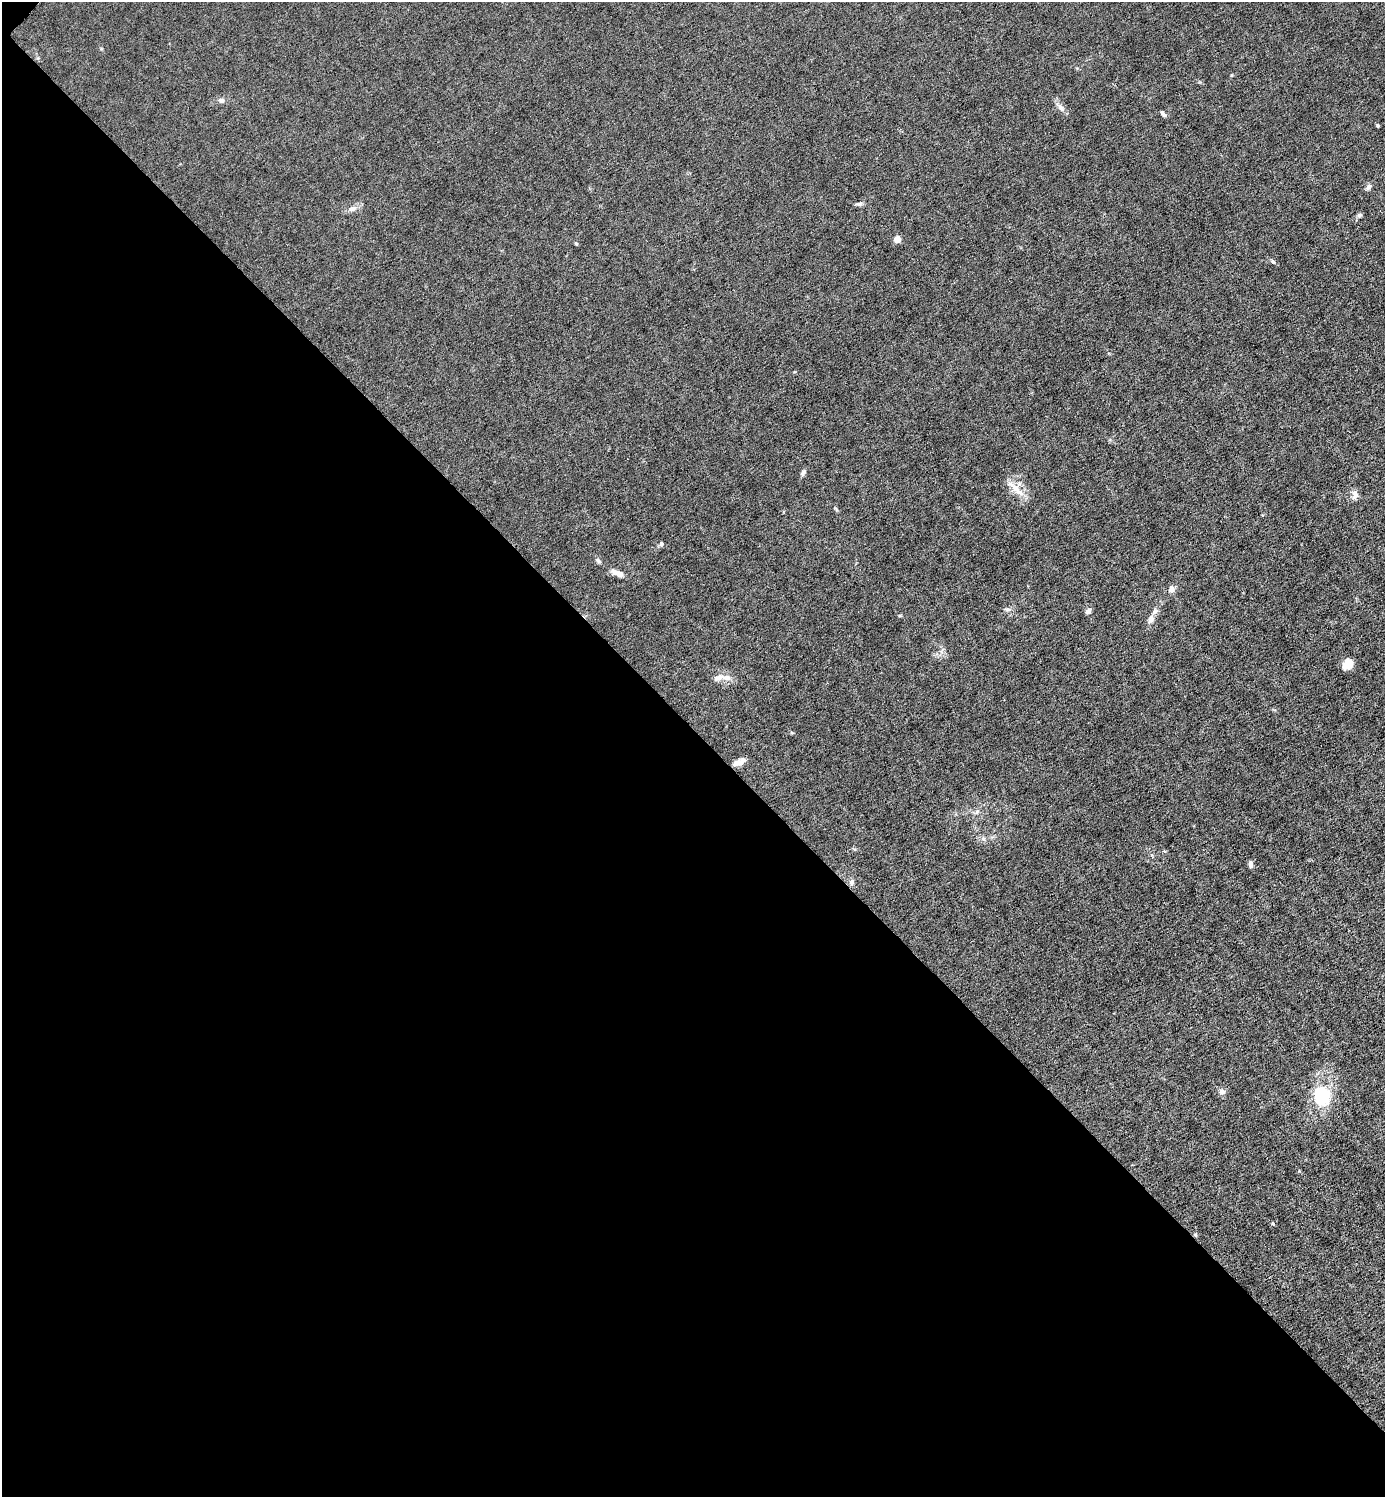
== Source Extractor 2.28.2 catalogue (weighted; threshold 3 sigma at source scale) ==
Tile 9 of 4 x 4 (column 1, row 3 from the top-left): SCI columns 154-1536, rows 1496-2990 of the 5980 x 5980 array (HDU 1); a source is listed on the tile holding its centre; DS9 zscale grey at full resolution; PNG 1387 x 1499 px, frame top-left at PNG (2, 2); no overlay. Shown black and unused: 51% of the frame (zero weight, under 6 of 12 exposures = <1% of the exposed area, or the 3 px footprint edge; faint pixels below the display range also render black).
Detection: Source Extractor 2.28.2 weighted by HDU 2 'WHT'; one run over the whole footprint, this tile lists its part. Background 0.0143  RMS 0.003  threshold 0.0125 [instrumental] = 3 sigma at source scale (4.09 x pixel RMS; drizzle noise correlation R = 1.36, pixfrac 0.8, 0.05/0.05 arcsec/px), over >= 5 px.
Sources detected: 35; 2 inside a brighter listed object's ellipse — not listed separately; the other 33 listed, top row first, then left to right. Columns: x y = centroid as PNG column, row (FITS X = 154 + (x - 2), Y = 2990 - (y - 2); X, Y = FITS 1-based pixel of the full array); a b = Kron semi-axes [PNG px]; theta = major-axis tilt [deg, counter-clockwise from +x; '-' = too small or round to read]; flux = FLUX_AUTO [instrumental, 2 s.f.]
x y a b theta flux
221 101 8 7 - 0.93
1061 107 14 7 -44 1.6
1163 114 8 4 -52 0.68
1377 126 3 3 - 0.39
1368 187 9 6 56 0.84
859 204 9 5 6 0.74
352 209 12 7 21 1.6
1359 215 7 6 - 0.66
897 239 4 4 - 6.1
576 243 5 4 - 0.37
1273 262 7 4 -52 0.47
803 472 10 5 63 0.73
1017 490 25 9 -44 4.2
1355 494 13 8 -89 1.6
836 509 8 3 -57 0.36
661 544 6 5 - 0.52
598 560 9 5 -39 0.73
617 573 17 6 -23 2.2
1171 589 8 7 - 1.5
1008 609 7 5 -1 0.75
1088 611 7 6 - 1
1151 618 10 7 77 1.4
1348 664 11 8 50 3.8
726 678 14 8 -2 2.1
792 733 6 3 -19 0.33
739 762 16 7 26 2.1
977 812 7 5 61 0.69
983 839 7 5 -45 0.74
1250 864 9 5 -85 0.9
852 882 9 7 78 1
1222 1092 9 7 -13 1.1
1322 1096 23 20 -80 14
1195 1235 5 5 - 0.37
Overlapping masked pixels (flux is a lower limit): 1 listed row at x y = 1195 1235